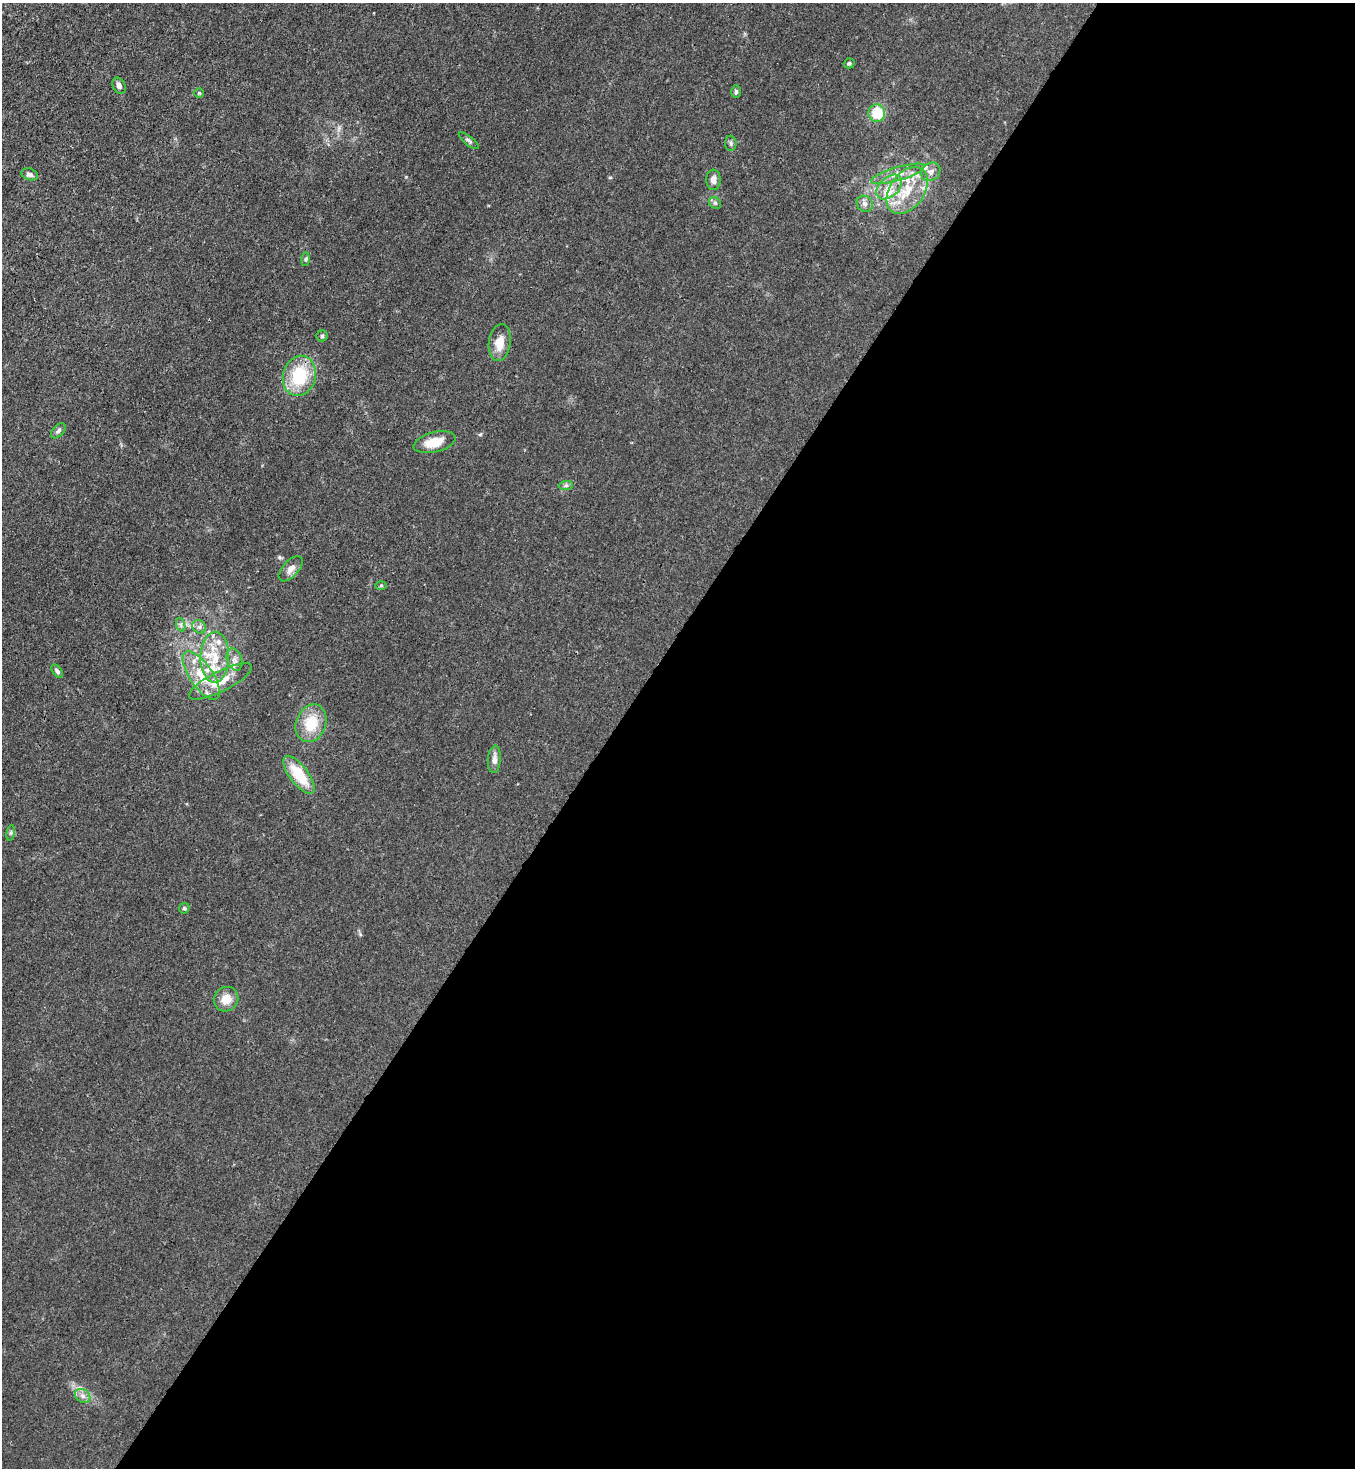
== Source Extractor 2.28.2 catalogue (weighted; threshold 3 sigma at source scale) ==
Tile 12 of 4 x 4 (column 4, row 3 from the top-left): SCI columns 4285-5637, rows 1528-2993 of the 6010 x 5988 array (HDU 1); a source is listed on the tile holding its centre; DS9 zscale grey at full resolution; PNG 1357 x 1470 px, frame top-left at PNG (2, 3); each listed source drawn as its Kron ellipse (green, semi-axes under 4 px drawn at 4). Shown black and unused: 55% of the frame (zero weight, under 3 of 4 exposures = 7% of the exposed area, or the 3 px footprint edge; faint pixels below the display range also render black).
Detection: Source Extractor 2.28.2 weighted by HDU 2 'WHT'; one run over the whole footprint, this tile lists its part. Background 0.0202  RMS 0.0027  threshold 0.0119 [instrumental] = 3 sigma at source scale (4.5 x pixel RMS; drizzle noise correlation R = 1.50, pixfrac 1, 0.05/0.05 arcsec/px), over >= 5 px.
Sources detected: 44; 6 inside a brighter listed object's ellipse — not listed separately; the other 38 listed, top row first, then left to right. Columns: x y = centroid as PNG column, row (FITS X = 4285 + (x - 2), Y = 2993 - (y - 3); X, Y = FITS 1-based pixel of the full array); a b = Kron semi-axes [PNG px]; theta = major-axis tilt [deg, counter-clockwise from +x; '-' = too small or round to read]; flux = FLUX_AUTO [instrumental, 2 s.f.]
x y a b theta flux
849 63 5 5 - 0.47
119 86 8 6 -63 0.9
736 92 6 5 - 0.52
199 93 5 5 - 0.35
877 113 8 8 - 7.3
469 141 12 4 -38 0.62
731 143 7 5 -87 0.57
931 172 10 8 39 1.5
30 174 8 5 -19 0.9
898 174 28 6 17 3
713 180 10 7 89 1.5
889 187 15 9 43 3.1
907 190 26 17 55 9.4
715 203 6 5 - 0.47
865 204 8 7 - 1.1
306 259 6 4 88 0.4
322 336 5 5 - 0.43
500 342 18 11 81 4.1
299 376 20 16 74 13
58 431 9 5 46 0.69
435 442 21 10 14 5.2
566 485 7 4 1 0.53
291 569 15 8 47 1.9
381 586 6 4 1 0.28
181 625 7 4 -72 0.58
199 627 7 6 - 0.79
215 657 25 14 89 7.3
234 660 11 7 -70 1.5
57 671 8 4 -54 0.64
201 675 28 11 -56 7
220 681 35 10 27 6
311 723 19 15 69 7.4
494 759 13 6 86 1.4
299 775 23 9 -53 9.1
11 833 8 4 81 0.47
184 908 5 5 - 0.36
226 999 13 11 46 3.2
83 1396 8 6 -35 1